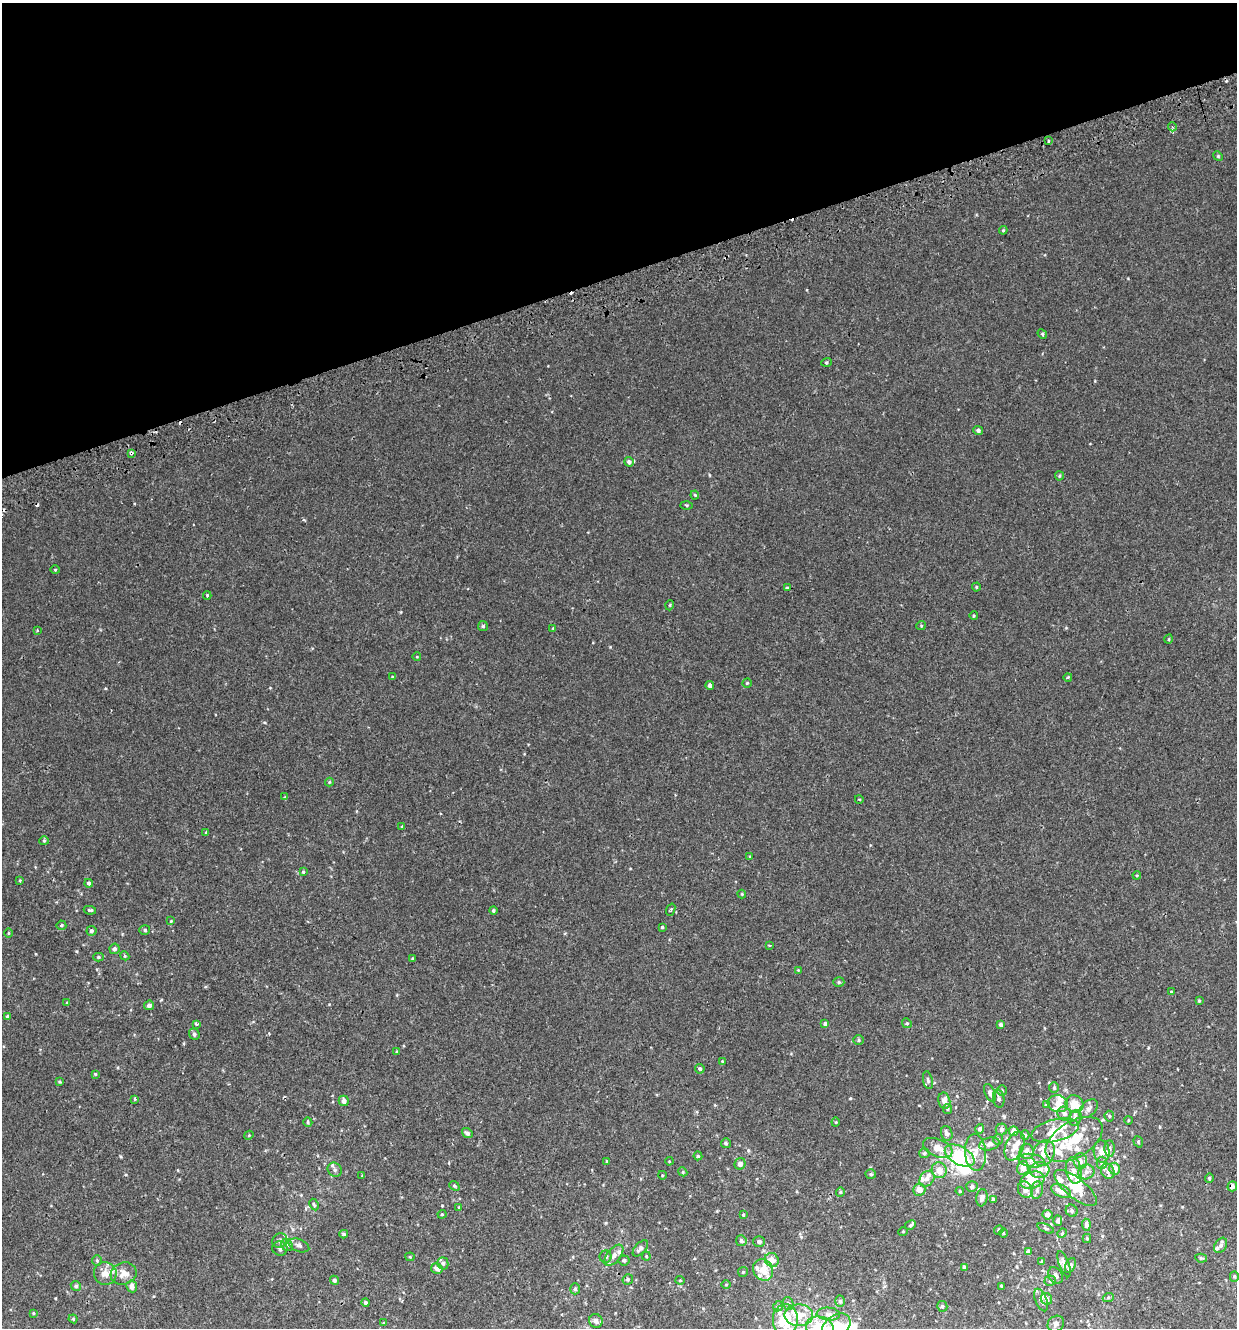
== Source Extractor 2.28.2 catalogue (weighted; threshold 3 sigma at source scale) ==
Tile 3 of 4 x 4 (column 3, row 1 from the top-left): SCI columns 2573-3807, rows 4021-5346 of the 5195 x 5393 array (HDU 1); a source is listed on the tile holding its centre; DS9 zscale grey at full resolution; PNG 1239 x 1330 px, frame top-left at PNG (2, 3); each listed source drawn as its Kron ellipse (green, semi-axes under 4 px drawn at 4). Shown black and unused: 21% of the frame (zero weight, under 2 of 3 exposures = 3% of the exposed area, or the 3 px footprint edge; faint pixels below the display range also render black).
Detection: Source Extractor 2.28.2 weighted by HDU 2 'WHT'; one run over the whole footprint, this tile lists its part. Background 0.00112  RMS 0.0029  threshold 0.0128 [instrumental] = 3 sigma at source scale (4.5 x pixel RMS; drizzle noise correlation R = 1.50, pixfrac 1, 0.0396/0.0396 arcsec/px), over >= 5 px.
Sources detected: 275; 4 inside a brighter object's white glare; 7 cosmic-ray / hot-pixel residue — neither listed nor drawn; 45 inside a brighter listed object's ellipse — not listed separately; the other 219 listed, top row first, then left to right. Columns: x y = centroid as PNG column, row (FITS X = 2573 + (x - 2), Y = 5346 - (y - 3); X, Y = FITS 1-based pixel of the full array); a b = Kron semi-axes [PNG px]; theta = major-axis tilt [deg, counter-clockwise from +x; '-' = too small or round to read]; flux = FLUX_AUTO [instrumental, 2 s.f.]
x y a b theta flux
1172 127 4 3 - 0.34
1048 141 3 3 - 0.82
1218 156 5 4 - 0.3
1003 230 4 4 - 0.28
1042 334 5 4 - 0.37
826 362 5 3 - 0.3
978 430 5 4 - 0.68
131 453 4 3 - 1.1
629 462 5 4 - 0.71
1059 476 5 4 - 0.28
695 495 4 3 - 0.28
687 505 6 3 -1 0.25
55 570 5 3 - 0.24
976 587 4 4 - 0.31
788 588 4 3 - 0.97
207 595 4 4 - 0.35
670 605 5 3 - 0.23
974 616 4 3 - 0.32
483 626 5 5 - 0.37
921 626 5 4 - 0.27
553 628 3 3 - 0.19
37 630 3 3 - 0.25
1169 639 5 3 - 0.23
417 657 4 3 - 0.19
392 677 4 3 - 0.2
1068 677 4 3 - 0.27
747 683 4 4 - 0.29
710 686 4 4 - 0.9
329 782 4 4 - 0.25
285 797 4 2 - 0.21
859 799 4 3 - 0.21
402 826 4 2 - 0.21
206 832 3 3 - 0.66
44 841 5 4 - 0.31
750 857 3 3 - 0.26
303 872 4 3 - 0.31
1137 875 4 4 - 0.27
20 880 4 3 - 0.23
89 883 4 4 - 0.61
742 894 4 4 - 0.27
90 910 6 3 -9 0.41
493 910 4 4 - 0.46
671 910 6 4 69 0.37
171 921 3 3 - 0.17
61 925 5 5 - 0.39
662 927 3 3 - 0.35
145 930 5 4 - 0.45
91 931 5 5 - 0.57
8 933 5 3 - 0.24
770 945 3 2 - 0.28
114 949 5 5 - 0.76
125 956 5 3 - 0.29
98 957 5 4 - 0.4
413 958 4 3 - 0.22
798 970 3 3 - 0.17
839 982 5 5 - 0.47
1171 991 4 3 - 0.19
1199 1001 4 3 - 0.32
67 1003 3 3 - 0.27
149 1005 5 4 - 0.92
8 1016 4 4 - 0.46
907 1023 5 4 - 0.36
196 1024 3 3 - 0.45
825 1024 4 4 - 0.75
1001 1025 4 4 - 0.83
194 1034 6 5 - 0.6
859 1040 5 5 - 0.41
397 1051 4 4 - 0.26
722 1061 3 3 - 0.21
700 1069 5 4 - 0.51
95 1074 4 4 - 0.26
928 1080 9 5 -78 0.56
60 1082 4 3 - 0.31
1054 1088 5 4 - 0.52
1002 1091 5 4 - 0.33
990 1093 9 5 -65 0.87
135 1099 3 3 - 0.41
999 1099 9 5 -82 0.69
344 1101 5 5 - 1.1
944 1101 8 6 -78 1.8
1058 1104 10 8 -17 1.9
1074 1104 9 8 - 4
1046 1105 4 4 - 0.22
947 1109 5 4 - 0.33
1088 1109 11 7 45 1.4
1064 1114 7 6 - 0.92
1109 1116 5 5 - 0.36
1075 1118 8 6 65 0.81
1128 1120 4 3 - 0.22
308 1122 5 4 - 0.3
836 1122 4 4 - 0.25
980 1129 5 4 - 0.76
1002 1129 6 5 - 0.77
1055 1130 24 11 14 5.4
1014 1131 5 5 - 1.9
467 1133 6 4 -39 0.83
947 1133 7 5 -71 1.1
249 1135 5 3 - 0.22
1025 1135 5 4 - 0.51
998 1139 5 4 - 0.46
1074 1139 32 18 32 11
1138 1142 6 4 -71 0.33
726 1143 5 5 - 0.44
989 1144 10 6 14 1.4
1015 1146 15 9 67 2.5
938 1148 15 9 -23 2.8
1110 1149 8 5 -86 0.75
1027 1151 7 7 - 1.5
1102 1151 11 8 -87 2.4
975 1152 18 10 -86 3.3
924 1153 5 5 - 0.51
1044 1153 13 10 62 2.6
960 1155 16 9 -29 10
698 1156 4 4 - 0.33
607 1161 3 3 - 0.22
669 1161 4 3 - 0.22
1032 1161 13 6 -9 1.5
1080 1161 8 7 - 1.1
1102 1163 6 5 - 0.58
740 1164 6 5 - 1.1
1023 1168 7 6 - 2.8
1114 1169 6 5 - 2.4
335 1170 7 6 - 0.8
939 1170 8 7 - 2.4
1040 1170 10 8 7 1.8
1074 1170 13 8 -79 2
1108 1171 8 6 -58 0.93
683 1172 5 4 - 0.29
1086 1172 8 7 - 1.1
871 1174 5 4 - 0.42
662 1175 4 3 - 0.2
362 1176 3 3 - 0.18
1209 1178 4 4 - 0.32
927 1179 8 6 52 1.2
1032 1180 12 8 19 5
454 1186 6 4 -40 0.43
1232 1186 5 4 - 0.84
972 1187 6 5 - 0.72
1076 1188 26 10 -39 4.6
919 1190 6 6 - 2
1025 1190 8 7 - 1.1
1037 1190 9 6 81 0.89
960 1191 4 3 - 0.27
1061 1191 10 6 -24 3.1
840 1192 4 4 - 0.31
982 1198 8 5 80 1.2
993 1200 3 3 - 0.54
314 1205 6 4 -63 0.33
459 1207 4 3 - 0.25
1072 1211 6 5 - 0.56
442 1214 4 4 - 0.29
743 1215 4 3 - 0.34
1047 1215 5 5 - 1.1
1058 1221 5 4 - 0.69
910 1225 6 4 29 0.47
1086 1225 6 4 -86 0.98
1046 1228 9 3 -23 0.37
999 1230 5 4 - 0.33
903 1232 5 3 - 0.21
1003 1233 5 3 - 0.25
1062 1233 5 4 - 0.27
344 1234 4 3 - 0.44
1087 1239 4 4 - 0.34
280 1240 8 7 - 0.85
741 1241 5 5 - 0.6
759 1242 6 5 - 0.68
287 1245 6 5 - 0.6
299 1245 11 6 -21 0.96
1221 1245 8 5 59 0.81
280 1248 7 7 - 0.9
640 1248 10 5 47 1.1
1028 1252 4 4 - 0.94
614 1255 12 6 51 1.4
646 1256 4 4 - 0.3
410 1257 4 4 - 0.26
606 1257 6 6 - 0.57
1201 1258 6 4 -11 0.34
97 1260 5 5 - 0.38
624 1260 5 5 - 0.56
772 1260 7 6 - 2.2
1042 1261 3 3 - 0.24
443 1263 6 5 - 0.59
1064 1264 14 5 -70 1.1
1070 1265 8 5 65 1.1
964 1267 4 4 - 0.62
437 1269 6 5 - 1
763 1270 11 9 -61 3.5
743 1272 5 5 - 0.36
105 1273 11 11 - 2.6
124 1274 13 11 18 2.8
1055 1275 9 6 -52 0.97
1234 1276 5 4 - 0.39
628 1279 5 5 - 0.48
334 1280 4 4 - 0.61
680 1280 4 4 - 0.24
1050 1281 5 5 - 0.48
726 1285 5 3 - 0.24
76 1286 5 4 - 0.56
132 1286 6 5 - 1.4
1002 1286 3 2 - 0.31
575 1289 5 5 - 0.46
1108 1298 5 3 - 0.35
1046 1299 6 5 - 0.82
1041 1300 12 5 -67 0.86
840 1301 5 5 - 0.52
366 1303 4 4 - 0.63
788 1303 6 5 - 0.6
778 1306 6 4 46 0.39
942 1306 5 5 - 0.48
33 1313 4 3 - 0.2
828 1314 12 6 -4 1.2
799 1315 14 10 0 4.4
73 1319 4 4 - 0.34
785 1320 15 12 86 11
596 1321 7 6 - 1.2
384 1323 4 3 - 0.23
1056 1324 9 7 36 0.87
820 1327 14 10 -13 7.3
836 1327 16 11 40 8.4
Overlapping masked pixels (flux is a lower limit): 3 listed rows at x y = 131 453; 1232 1186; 280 1248
Isophote crosses this tile's border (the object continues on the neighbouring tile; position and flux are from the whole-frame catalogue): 3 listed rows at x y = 785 1320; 820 1327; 836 1327
Unlisted compact peaks at least as high as the median listed source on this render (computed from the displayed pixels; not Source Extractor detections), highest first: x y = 610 647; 120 1156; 850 1098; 126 1175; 329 1004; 748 1150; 1160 1127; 304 520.